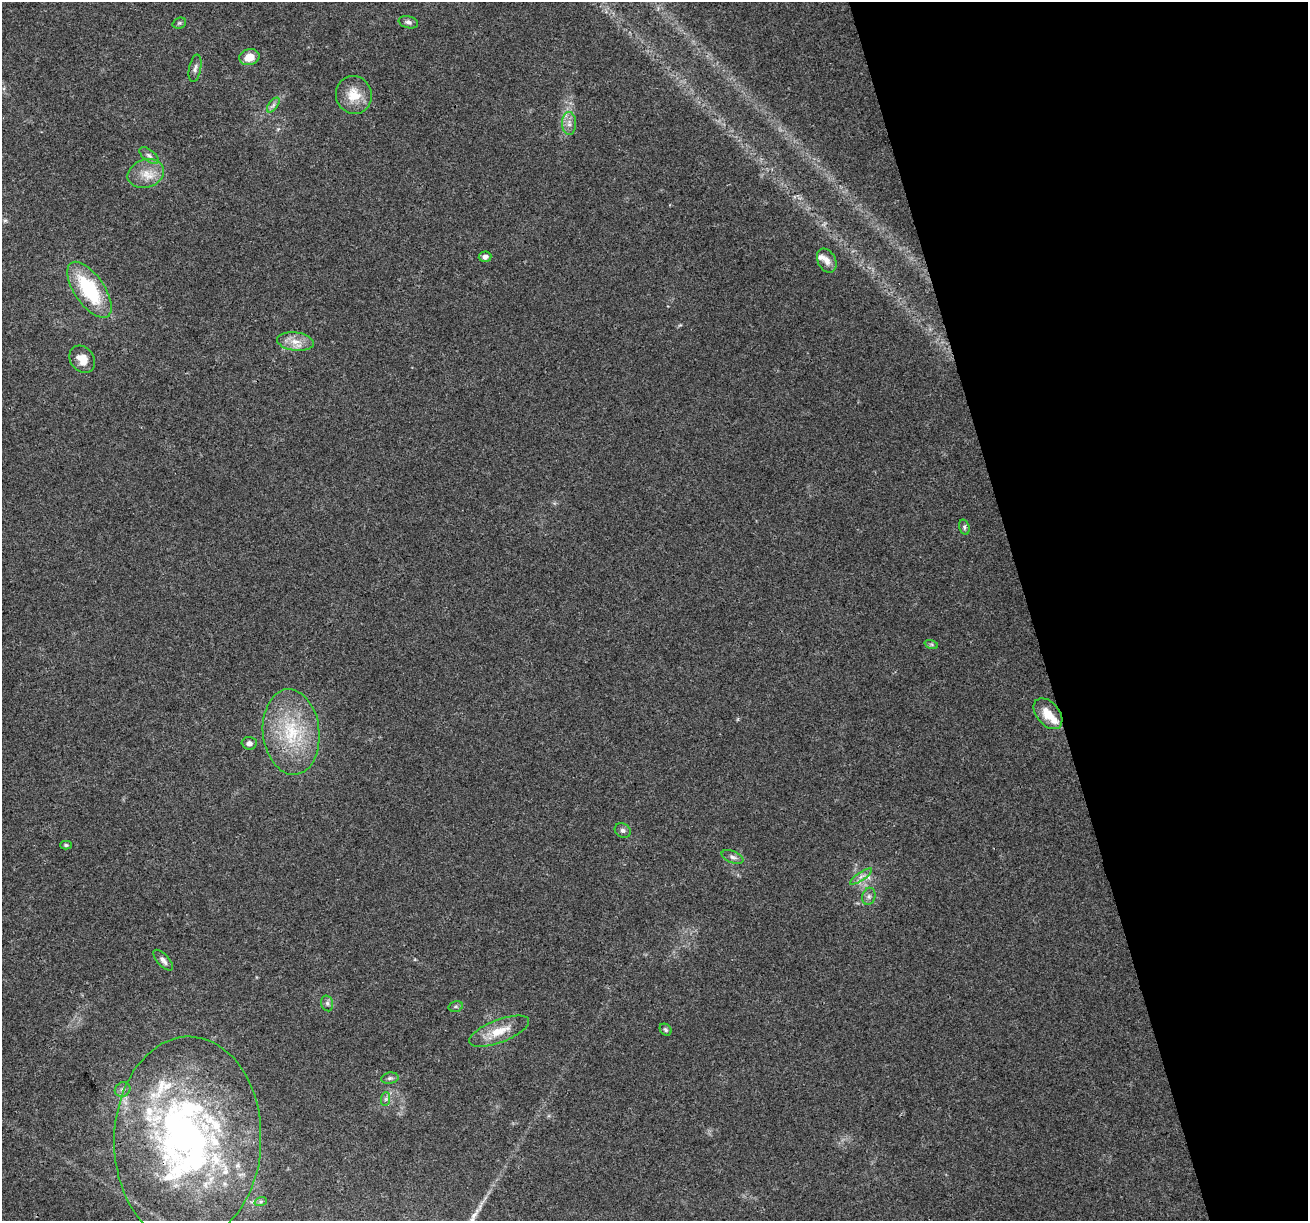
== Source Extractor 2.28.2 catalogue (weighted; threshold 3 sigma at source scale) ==
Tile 12 of 4 x 4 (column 4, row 3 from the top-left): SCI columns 3918-5223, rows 1323-2541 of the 5223 x 5030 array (HDU 1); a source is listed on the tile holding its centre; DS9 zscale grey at full resolution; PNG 1310 x 1223 px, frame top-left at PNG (2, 2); each listed source drawn as its Kron ellipse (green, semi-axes under 4 px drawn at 4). Shown black and unused: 21% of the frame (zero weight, under 3 of 4 exposures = <1% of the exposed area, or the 3 px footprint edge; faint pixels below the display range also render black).
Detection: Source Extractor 2.28.2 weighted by HDU 2 'WHT'; one run over the whole footprint, this tile lists its part. Background 0.0571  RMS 0.0043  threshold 0.0194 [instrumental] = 3 sigma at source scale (4.5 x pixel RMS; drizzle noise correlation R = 1.50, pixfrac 1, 0.0396/0.0396 arcsec/px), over >= 5 px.
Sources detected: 44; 1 inside a brighter object's white glare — neither listed nor drawn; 9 inside a brighter listed object's ellipse — not listed separately; the other 34 listed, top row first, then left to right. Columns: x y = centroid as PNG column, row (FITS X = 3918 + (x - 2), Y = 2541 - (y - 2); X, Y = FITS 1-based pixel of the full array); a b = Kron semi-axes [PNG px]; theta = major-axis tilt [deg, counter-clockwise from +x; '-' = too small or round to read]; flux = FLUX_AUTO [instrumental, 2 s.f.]
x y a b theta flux
408 22 10 6 -12 1.3
179 23 7 5 21 0.77
249 57 10 8 16 5.3
195 68 14 6 79 1.8
354 95 19 18 - 9.5
273 105 8 4 53 1.3
569 123 11 7 -89 2.5
149 155 11 6 -37 1.6
146 173 19 14 17 7.2
485 257 6 5 - 1.7
827 260 13 9 -63 3.4
89 290 32 15 -55 32
295 342 18 9 -7 5.4
82 359 14 11 -52 5.6
964 527 8 5 -74 0.87
931 644 7 4 -18 0.75
1048 714 18 11 -50 7.2
291 732 43 28 -84 32
249 743 7 6 - 1.9
623 830 8 7 - 1.5
66 845 6 4 0 0.66
732 857 11 6 -21 1.7
861 877 13 4 34 1.8
869 896 9 6 76 1.5
163 960 13 6 -48 1.9
327 1003 8 6 -75 1.2
456 1006 7 5 16 0.77
666 1030 7 5 -45 0.94
499 1031 32 11 21 9.4
390 1078 9 5 10 1.1
123 1089 8 7 - 1.6
386 1099 7 4 89 0.99
188 1139 103 73 88 200
261 1201 6 4 19 0.71
Overlapping masked pixels (flux is a lower limit): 2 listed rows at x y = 861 877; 188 1139
Isophote crosses this tile's border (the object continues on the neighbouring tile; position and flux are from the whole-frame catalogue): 1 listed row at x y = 188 1139